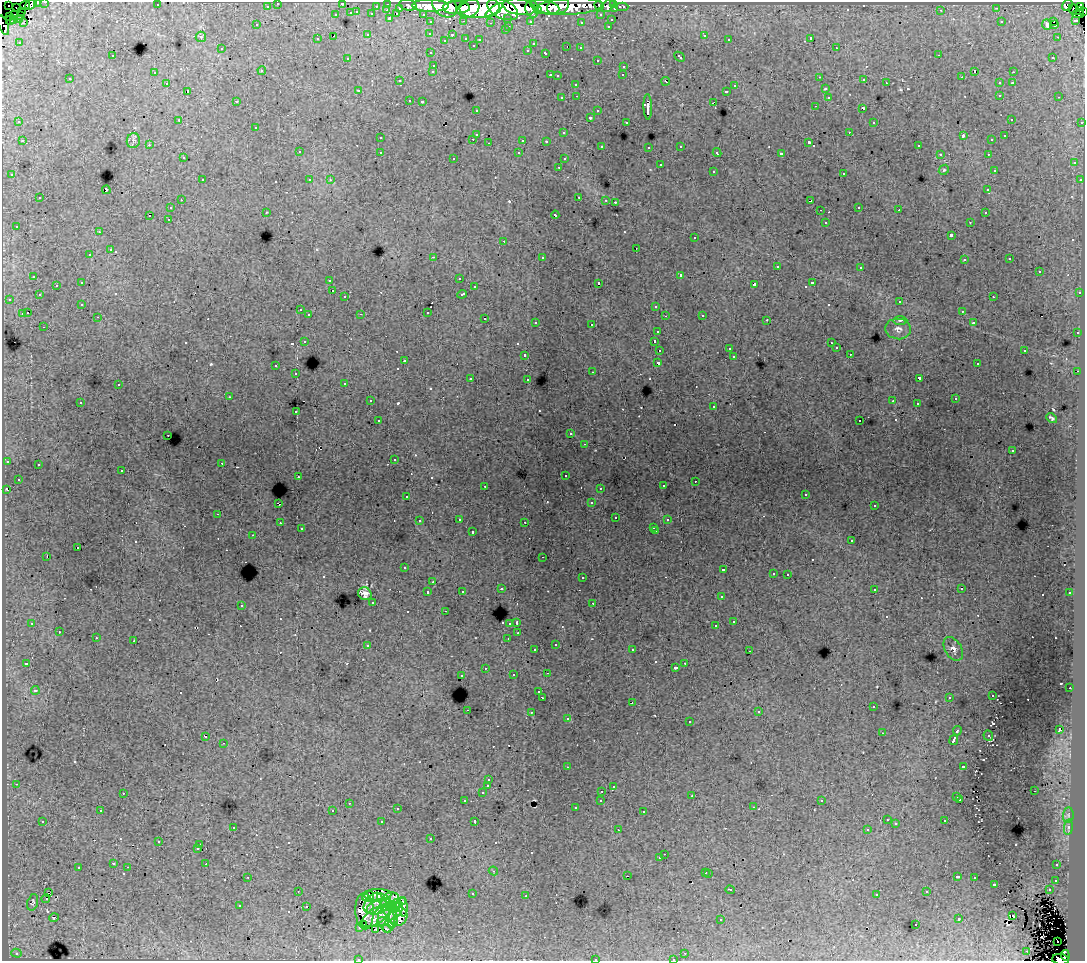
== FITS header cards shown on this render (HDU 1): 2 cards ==
NAXIS1  =                 1083
NAXIS2  =                  959

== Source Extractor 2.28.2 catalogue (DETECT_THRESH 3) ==
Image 1083 x 959 px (HDU 1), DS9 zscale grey, 1 PNG px = 1 image px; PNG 1087 x 963 px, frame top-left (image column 1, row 959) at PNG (2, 2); each listed source drawn as its Kron ellipse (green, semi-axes under 4 px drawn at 4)
Background 272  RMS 1.6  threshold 4.9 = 3 sigma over >= 5 px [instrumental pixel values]
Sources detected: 636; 4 with non-positive FLUX_AUTO (blend fragments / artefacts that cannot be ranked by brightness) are neither listed nor drawn; of the other 632, the 500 brightest by FLUX_AUTO listed and drawn (132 fainter detections omitted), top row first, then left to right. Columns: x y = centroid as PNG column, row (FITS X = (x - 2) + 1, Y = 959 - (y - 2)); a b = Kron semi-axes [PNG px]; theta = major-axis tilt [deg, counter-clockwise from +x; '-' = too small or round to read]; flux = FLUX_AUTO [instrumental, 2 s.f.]
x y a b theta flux
45 2 3 2 - 4.1e+03
37 3 3 3 - 2.3e+03
278 3 3 3 - 4.8e+03
342 3 3 3 - 2.2e+03
31 4 6 3 39 1.1e+04
388 4 3 3 - 1.1e+04
614 4 3 3 - 1.3e+04
8 5 2 2 - 3.9e+03
25 5 5 3 - 9.0e+03
157 5 3 2 - 1.9e+02
408 5 9 5 -12 3.4e+04
1067 5 6 5 - 9.7e+04
267 6 3 3 - 2.8e+03
376 6 3 2 - 1.6e+03
430 6 18 6 -1 4.6e+05
445 6 13 10 -39 3.6e+05
558 6 11 7 22 2.0e+05
570 6 33 8 3 2.4e+05
599 6 5 3 - 9.6e+03
608 6 7 5 42 2.2e+04
1080 6 3 2 - 4.7e+03
16 7 2 2 - 1.6e+03
456 7 13 6 2 4.5e+05
519 7 16 8 -10 5.6e+05
545 7 15 7 -13 4.3e+05
622 7 6 3 0 7.5e+03
400 8 3 3 - 2.0e+03
468 8 11 9 28 4.7e+05
480 8 20 10 5 9.7e+05
996 8 3 2 - 1.9e+02
503 9 16 9 -25 1.0e+06
532 9 9 6 -74 3.4e+05
615 9 3 3 - 1.1e+04
1073 9 5 3 - 1.0e+03
387 10 3 2 - 5.3e+02
494 10 10 4 39 2.4e+05
941 10 3 2 - 2.9e+02
21 11 3 3 - 1.3e+03
538 11 4 3 - 1.4e+05
1079 11 3 2 - 7.2e+03
357 12 3 3 - 7.2e+02
1084 12 3 2 - 7.4e+03
351 13 3 3 - 1.9e+03
15 14 3 2 - 4.9e+03
372 14 3 3 - 2.3e+03
397 14 3 2 - 4.8e+02
423 14 3 2 - 3.7e+03
1078 14 6 3 -2 1.1e+04
20 15 3 3 - 4.0e+03
336 15 3 3 - 7.3e+02
601 15 3 3 - 2.4e+03
10 16 2 2 - 2.3e+03
390 18 3 3 - 2.2e+03
508 18 3 3 - 2.1e+03
14 19 3 3 - 2.3e+03
19 19 3 3 - 1.3e+03
10 20 5 3 - 1.1e+03
611 20 3 3 - 1.1e+03
1076 20 3 3 - 8.1e+03
464 21 3 2 - 6.8e+02
530 21 3 3 - 2.5e+03
1054 21 3 3 - 1.3e+03
431 22 3 3 - 4.7e+03
581 22 3 3 - 2.3e+02
1001 22 3 3 - 2.1e+02
23 23 3 3 - 3.1e+02
491 23 3 2 - 2.1e+02
1047 24 5 4 - 1.0e+03
3 25 10 4 -69 4.0e+04
257 25 3 3 - 3.3e+02
1054 25 4 2 - 3.0e+02
509 26 3 2 - 7.1e+02
608 26 3 2 - 6.7e+02
505 30 3 3 - 4.2e+02
430 33 3 3 - 3.7e+02
368 35 3 3 - 9.6e+02
452 35 3 2 - 6.0e+02
704 35 4 3 - 6.9e+02
334 36 3 2 - 2.1e+02
201 37 5 5 - 1.8e+02
1057 37 2 2 - 2.3e+02
466 38 3 3 - 8.3e+02
811 38 3 3 - 1.9e+04
317 39 3 3 - 3.4e+02
729 39 3 3 - 2.4e+02
445 40 3 3 - 1.7e+02
480 40 3 3 - 2.5e+02
19 42 3 3 - 2.1e+02
533 44 3 2 - 2.2e+02
473 45 3 3 - 3.4e+02
567 47 3 2 - 1.7e+02
580 48 3 3 - 3.6e+02
836 48 3 2 - 4.9e+02
221 49 3 3 - 4.3e+02
528 50 3 3 - 4.0e+02
431 53 3 3 - 4.1e+02
546 53 4 3 - 9.7e+02
939 55 3 2 - 1.9e+02
112 56 3 3 - 3.0e+02
680 57 6 3 -44 5.5e+02
1053 57 3 3 - 3.6e+02
347 58 3 3 - 2.4e+02
597 60 3 3 - 4.6e+02
434 65 3 3 - 6.8e+02
624 66 3 3 - 7.2e+02
262 70 4 4 - 1.7e+02
433 71 3 3 - 5.8e+02
975 71 3 2 - 9.5e+02
154 72 3 3 - 2.6e+02
1013 72 3 2 - 6.8e+02
550 75 3 2 - 9.0e+02
623 75 3 2 - 3.4e+02
558 76 3 3 - 2.7e+02
820 77 3 2 - 2.5e+02
962 77 3 2 - 1.7e+02
70 79 3 3 - 3.4e+02
864 80 3 3 - 3.3e+02
400 81 3 3 - 3.2e+02
666 81 4 3 - 8.9e+02
1013 82 3 2 - 6.1e+02
167 83 3 3 - 8.2e+02
886 83 3 2 - 2.6e+02
999 83 3 3 - 6.1e+02
576 84 3 3 - 5.5e+02
735 86 3 3 - 4.9e+02
825 89 3 3 - 1.2e+03
358 90 3 2 - 2.2e+02
188 91 3 2 - 3.4e+02
727 91 3 3 - 6.4e+02
1000 95 3 3 - 5.9e+02
577 96 3 2 - 4.0e+02
828 97 3 3 - 5.6e+02
1059 97 3 2 - 4.7e+02
562 98 3 3 - 3.6e+02
409 100 3 2 - 4.7e+02
236 101 3 3 - 2.7e+02
422 102 3 3 - 2.8e+02
713 103 4 2 - 8.3e+02
815 106 3 2 - 1.8e+02
648 107 13 4 -89 5.5e+03
863 108 4 3 - 1.1e+03
476 110 3 3 - 3.3e+02
598 111 3 3 - 7.1e+02
590 117 3 3 - 2.3e+03
1011 119 3 2 - 2.6e+02
179 120 3 2 - 4.8e+02
19 122 3 2 - 2.3e+02
626 122 3 3 - 3.1e+02
874 122 3 3 - 2.4e+02
1082 122 3 3 - 1.6e+03
256 127 3 3 - 5.3e+02
849 132 3 2 - 3.1e+02
563 133 3 3 - 4.3e+02
476 134 3 3 - 1.3e+03
963 136 4 2 - 1.0e+03
1005 136 3 3 - 2.9e+02
380 138 3 3 - 3.3e+02
473 139 3 2 - 4.8e+02
133 140 7 6 - 3.3e+02
523 140 3 3 - 1.5e+03
992 140 3 3 - 2.3e+02
22 141 3 2 - 6.7e+02
546 141 3 3 - 4.9e+02
809 142 3 3 - 4.1e+02
489 143 3 2 - 4.3e+02
149 145 3 2 - 3.1e+02
602 146 3 3 - 3.2e+02
681 146 3 3 - 4.6e+02
918 146 3 2 - 4.1e+02
649 147 3 3 - 4.1e+02
299 152 3 3 - 7.0e+02
380 152 3 3 - 5.7e+02
519 153 3 3 - 4.8e+02
717 153 4 3 - 3.8e+02
781 154 4 3 - 3.6e+03
940 154 3 3 - 3.0e+02
988 154 3 2 - 4.3e+02
183 158 3 3 - 3.2e+02
454 158 3 3 - 3.4e+02
564 159 3 3 - 3.4e+02
1074 163 3 3 - 5.7e+02
660 165 3 3 - 9.9e+02
559 167 3 2 - 5.4e+02
944 170 5 4 - 1.8e+02
994 170 3 3 - 2.7e+02
713 171 3 3 - 6.6e+02
844 173 3 3 - 8.1e+02
12 175 3 3 - 4.8e+02
202 180 3 2 - 4.8e+02
310 180 3 3 - 4.0e+02
330 180 4 3 - 2.4e+02
1080 180 3 3 - 3.9e+02
106 190 4 3 - 1.7e+03
988 190 3 3 - 4.7e+02
579 197 3 2 - 8.6e+02
40 198 3 3 - 8.2e+02
181 200 3 2 - 3.6e+02
606 200 4 3 - 2.1e+02
810 201 4 3 - 1.3e+03
615 202 3 2 - 7.4e+02
859 207 3 2 - 4.2e+02
171 208 3 3 - 9.0e+02
820 210 3 2 - 1.9e+02
899 210 3 2 - 3.5e+02
266 212 3 2 - 4.5e+02
985 213 3 2 - 4.5e+02
149 215 3 2 - 8.6e+02
555 215 4 3 - 1.8e+03
168 219 3 2 - 3.6e+02
825 222 3 3 - 1.3e+03
970 222 3 2 - 2.7e+02
16 226 3 3 - 3.7e+02
99 232 3 2 - 2.3e+02
951 235 3 3 - 2.1e+03
695 238 3 3 - 5.6e+02
504 241 3 2 - 7.7e+02
636 248 3 2 - 4.4e+02
110 250 3 3 - 1.2e+03
90 255 3 3 - 4.1e+02
433 257 3 2 - 1.5e+03
542 257 3 3 - 6.9e+02
1010 259 3 3 - 3.1e+02
964 260 3 3 - 4.1e+02
777 267 3 3 - 1.1e+03
861 267 3 3 - 3.1e+02
1039 271 3 3 - 1.1e+03
680 275 3 3 - 7.8e+03
34 276 3 3 - 5.7e+02
459 278 3 3 - 2.9e+02
330 280 3 3 - 3.9e+02
82 283 3 3 - 1.5e+03
599 283 3 3 - 4.5e+03
812 283 3 3 - 7.9e+02
754 284 4 3 - 1.6e+03
56 285 3 3 - 4.6e+02
474 287 3 3 - 6.0e+02
333 290 3 3 - 2.0e+02
1079 293 3 3 - 2.1e+02
462 294 5 3 - 1.0e+03
39 295 3 3 - 3.4e+02
345 297 3 3 - 5.0e+02
993 297 3 2 - 3.3e+02
9 299 3 2 - 4.3e+02
900 302 3 3 - 4.7e+02
82 304 3 3 - 3.5e+02
656 306 3 3 - 8.1e+02
300 310 3 3 - 4.2e+02
962 311 3 3 - 2.9e+02
427 312 3 3 - 1.2e+03
27 313 3 3 - 1.3e+03
22 314 3 3 - 1.2e+03
361 314 3 2 - 1.6e+02
309 315 3 3 - 5.8e+02
702 315 3 3 - 4.9e+02
665 316 3 2 - 2.2e+02
98 317 3 2 - 4.2e+02
485 319 3 2 - 1.7e+02
767 320 3 2 - 4.0e+02
900 320 7 3 1 1.6e+02
536 322 3 3 - 4.8e+02
973 323 3 3 - 3.6e+02
592 324 3 3 - 1.4e+03
44 327 3 2 - 4.3e+02
898 329 13 10 -6 7.1e+02
658 331 3 3 - 4.3e+02
1077 333 3 2 - 6.0e+02
304 341 3 3 - 6.0e+02
654 342 3 3 - 9.3e+02
831 343 3 2 - 2.5e+02
836 348 3 3 - 4.5e+02
729 349 3 3 - 1.6e+02
660 350 3 3 - 8.1e+02
1025 350 3 3 - 9.7e+02
850 354 3 2 - 2.3e+02
525 355 3 3 - 5.9e+02
734 356 3 3 - 2.8e+02
405 361 3 3 - 1.7e+02
658 363 4 3 - 3.2e+03
977 364 3 2 - 3.5e+02
276 366 3 3 - 9.3e+02
1078 371 2 2 - 6.5e+02
593 372 3 2 - 1.0e+03
296 374 3 2 - 4.3e+02
919 378 4 3 - 3.0e+03
471 379 3 3 - 1.8e+02
528 379 3 3 - 4.5e+02
345 383 3 3 - 2.5e+02
118 385 3 3 - 5.8e+02
229 397 3 2 - 1.9e+02
955 399 3 3 - 4.8e+02
370 401 3 2 - 4.4e+02
893 401 3 3 - 1.8e+02
80 402 3 2 - 3.7e+02
917 404 3 2 - 2.1e+02
714 406 3 2 - 4.8e+02
296 412 3 3 - 2.5e+02
1052 418 6 3 -37 2.2e+02
378 421 3 3 - 3.9e+02
860 421 2 2 - 1.7e+02
571 434 3 3 - 3.3e+02
168 435 3 2 - 4.0e+02
585 444 3 2 - 1.9e+02
1012 451 3 3 - 4.1e+02
394 459 3 2 - 1.7e+02
7 461 3 3 - 5.2e+02
222 463 3 2 - 3.6e+02
38 464 3 3 - 6.6e+02
122 471 3 2 - 4.5e+02
565 475 3 3 - 4.0e+02
298 476 3 2 - 2.1e+02
18 479 3 3 - 3.6e+02
695 481 3 2 - 2.8e+02
485 486 3 2 - 3.7e+02
663 486 3 3 - 5.2e+02
600 488 3 2 - 3.3e+02
6 489 4 3 - 3.8e+02
806 494 3 3 - 3.0e+02
407 496 3 3 - 3.4e+02
591 503 3 3 - 3.4e+02
279 504 4 2 - 1.2e+03
874 506 3 3 - 3.2e+02
218 514 3 2 - 5.2e+02
616 518 3 3 - 3.5e+02
459 519 3 2 - 5.7e+02
667 520 3 3 - 2.6e+02
419 521 3 3 - 3.0e+02
525 522 3 2 - 3.4e+02
280 523 3 2 - 4.2e+02
653 527 3 3 - 2.3e+02
301 529 3 3 - 2.9e+02
656 531 3 2 - 6.0e+02
472 532 3 3 - 8.9e+02
253 535 3 2 - 2.3e+02
852 540 3 3 - 6.1e+02
78 548 3 2 - 4.7e+02
47 556 3 2 - 1.4e+03
543 557 3 2 - 2.0e+02
404 568 3 3 - 3.5e+02
724 570 3 3 - 1.9e+03
773 573 3 3 - 4.8e+02
788 574 3 2 - 5.1e+02
582 578 3 3 - 7.1e+02
433 582 3 2 - 2.9e+02
501 589 3 3 - 4.3e+02
874 589 3 3 - 4.5e+02
961 589 3 2 - 2.3e+02
462 591 3 3 - 3.0e+02
428 592 3 3 - 8.7e+02
1070 593 3 3 - 5.1e+02
365 594 7 6 - 6.5e+02
721 597 3 3 - 4.2e+02
373 602 3 3 - 4.9e+02
593 603 3 2 - 3.1e+02
241 605 3 3 - 5.6e+02
445 611 3 2 - 2.9e+02
734 621 3 3 - 1.7e+03
32 623 3 3 - 2.0e+02
510 623 3 3 - 7.8e+02
517 623 3 3 - 3.1e+03
716 626 3 3 - 1.7e+03
59 632 3 3 - 4.1e+02
518 633 3 3 - 3.2e+02
96 638 3 3 - 4.9e+02
508 638 3 2 - 1.9e+02
134 641 3 3 - 1.3e+03
556 644 3 2 - 3.1e+02
368 646 4 3 - 5.9e+02
953 649 13 8 -59 5.8e+02
535 650 3 3 - 4.4e+02
632 650 3 2 - 4.7e+02
749 651 3 2 - 3.6e+02
26 663 3 3 - 3.6e+02
685 663 3 2 - 4.8e+02
485 668 3 3 - 4.6e+02
675 668 3 3 - 5.4e+02
547 673 3 2 - 8.9e+02
513 675 3 3 - 6.4e+02
462 676 3 3 - 5.3e+02
1070 688 3 2 - 5.5e+02
35 690 4 4 - 3.9e+02
539 692 3 3 - 5.0e+02
992 696 3 2 - 1.7e+02
542 697 4 3 - 1.5e+03
949 697 3 3 - 2.8e+02
632 702 3 2 - 2.7e+02
873 707 3 2 - 4.2e+02
467 710 3 2 - 4.5e+02
531 712 3 3 - 7.4e+02
759 712 4 3 - 2.4e+02
568 719 3 3 - 1.7e+02
689 722 3 3 - 6.4e+02
1060 730 4 3 - 2.9e+03
957 731 5 3 - 2.1e+03
882 733 3 2 - 1.8e+02
988 736 5 4 - 1.9e+02
206 737 3 3 - 4.7e+02
954 740 5 3 - 5.8e+03
224 743 3 2 - 4.4e+02
963 766 4 3 - 1.4e+03
567 767 3 2 - 2.3e+02
489 780 3 3 - 3.6e+02
16 784 3 2 - 4.3e+02
488 786 3 3 - 2.2e+03
613 787 3 3 - 6.3e+02
602 791 3 2 - 5.5e+02
1034 791 3 2 - 3.3e+02
123 793 3 2 - 2.8e+02
482 793 3 3 - 5.1e+02
692 796 3 3 - 3.4e+02
957 797 3 3 - 4.1e+02
960 799 3 3 - 3.9e+02
601 800 3 3 - 4.8e+02
465 801 3 3 - 3.7e+02
822 801 3 3 - 2.6e+02
349 803 3 2 - 5.3e+02
754 807 3 2 - 4.8e+02
575 808 3 3 - 3.8e+02
397 809 3 3 - 3.9e+02
332 810 3 3 - 1.8e+02
100 811 3 3 - 3.7e+02
644 811 3 2 - 2.6e+02
1068 815 8 5 84 2.7e+02
887 820 3 2 - 1.8e+02
43 821 3 3 - 4.9e+02
475 821 3 3 - 2.0e+03
945 821 3 3 - 6.9e+02
382 822 3 3 - 2.0e+03
896 824 3 3 - 2.3e+02
233 827 3 3 - 3.8e+02
1068 827 8 4 82 2.6e+02
867 829 3 3 - 3.1e+02
618 830 3 2 - 2.0e+02
431 839 3 3 - 3.8e+02
159 841 3 3 - 4.5e+02
200 845 3 3 - 1.0e+04
198 848 3 3 - 3.2e+02
664 854 2 2 - 3.2e+02
660 858 3 3 - 4.0e+02
114 863 3 3 - 6.9e+02
206 864 2 2 - 3.5e+02
1057 865 3 3 - 4.6e+02
128 867 3 2 - 4.0e+02
78 868 3 3 - 9.0e+02
493 871 5 4 - 1.7e+02
706 872 3 3 - 7.8e+02
709 873 3 3 - 8.7e+02
627 876 3 2 - 3.4e+02
248 877 3 2 - 3.8e+02
958 877 4 3 - 3.0e+02
974 878 3 3 - 6.6e+02
1056 880 3 3 - 6.4e+02
994 884 3 3 - 1.5e+03
730 890 4 3 - 3.5e+02
1049 890 3 3 - 7.9e+02
298 891 2 2 - 1.6e+02
927 892 3 3 - 5.1e+02
48 893 3 2 - 5.0e+02
472 894 3 3 - 1.0e+03
877 894 3 3 - 3.4e+02
378 895 13 6 2 2.9e+02
368 896 6 5 - 4.8e+02
526 896 3 2 - 4.3e+02
46 898 4 2 - 5.3e+02
391 898 8 5 -2 4.5e+02
385 901 10 5 -42 1.9e+03
33 902 8 5 73 2.1e+02
402 902 4 3 - 7.6e+02
373 903 12 7 54 3.4e+03
396 904 5 4 - 9.5e+02
240 905 3 3 - 3.2e+02
379 906 13 6 23 3.0e+03
306 907 3 3 - 8.4e+02
391 907 7 4 -29 1.3e+03
403 907 10 4 -89 1.2e+03
398 909 8 4 72 1.8e+03
364 911 18 9 -87 2.6e+03
391 914 11 5 -60 2.4e+03
1012 915 3 3 - 3.4e+04
376 916 16 7 32 2.3e+03
398 917 10 9 - 2.8e+03
54 918 5 3 - 1.8e+02
387 919 13 8 -81 1.2e+03
721 919 3 2 - 2.0e+02
959 919 3 3 - 8.5e+02
382 921 5 3 - 7.2e+02
393 923 5 3 - 7.9e+02
364 925 3 2 - 1.7e+02
916 925 3 2 - 4.8e+02
359 927 3 3 - 4.2e+02
376 929 3 2 - 2.4e+02
387 929 4 3 - 2.8e+02
1057 942 2 2 - 8.1e+02
1027 951 3 3 - 2.0e+02
16 953 5 4 - 1.9e+02
685 953 3 2 - 4.1e+02
1065 955 5 4 - 5.4e+04
358 959 3 2 - 2.1e+02
595 959 3 3 - 8.9e+02
673 959 3 2 - 2.8e+02
1060 959 8 5 -5 6.7e+04
At the frame edge (FLAGS 8, measured only in part): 10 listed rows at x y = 45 2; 37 3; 278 3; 342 3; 1084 12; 3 25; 358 959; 595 959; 673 959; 1060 959
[132 fainter detections neither listed nor drawn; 4 non-positive-flux detections neither listed nor drawn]